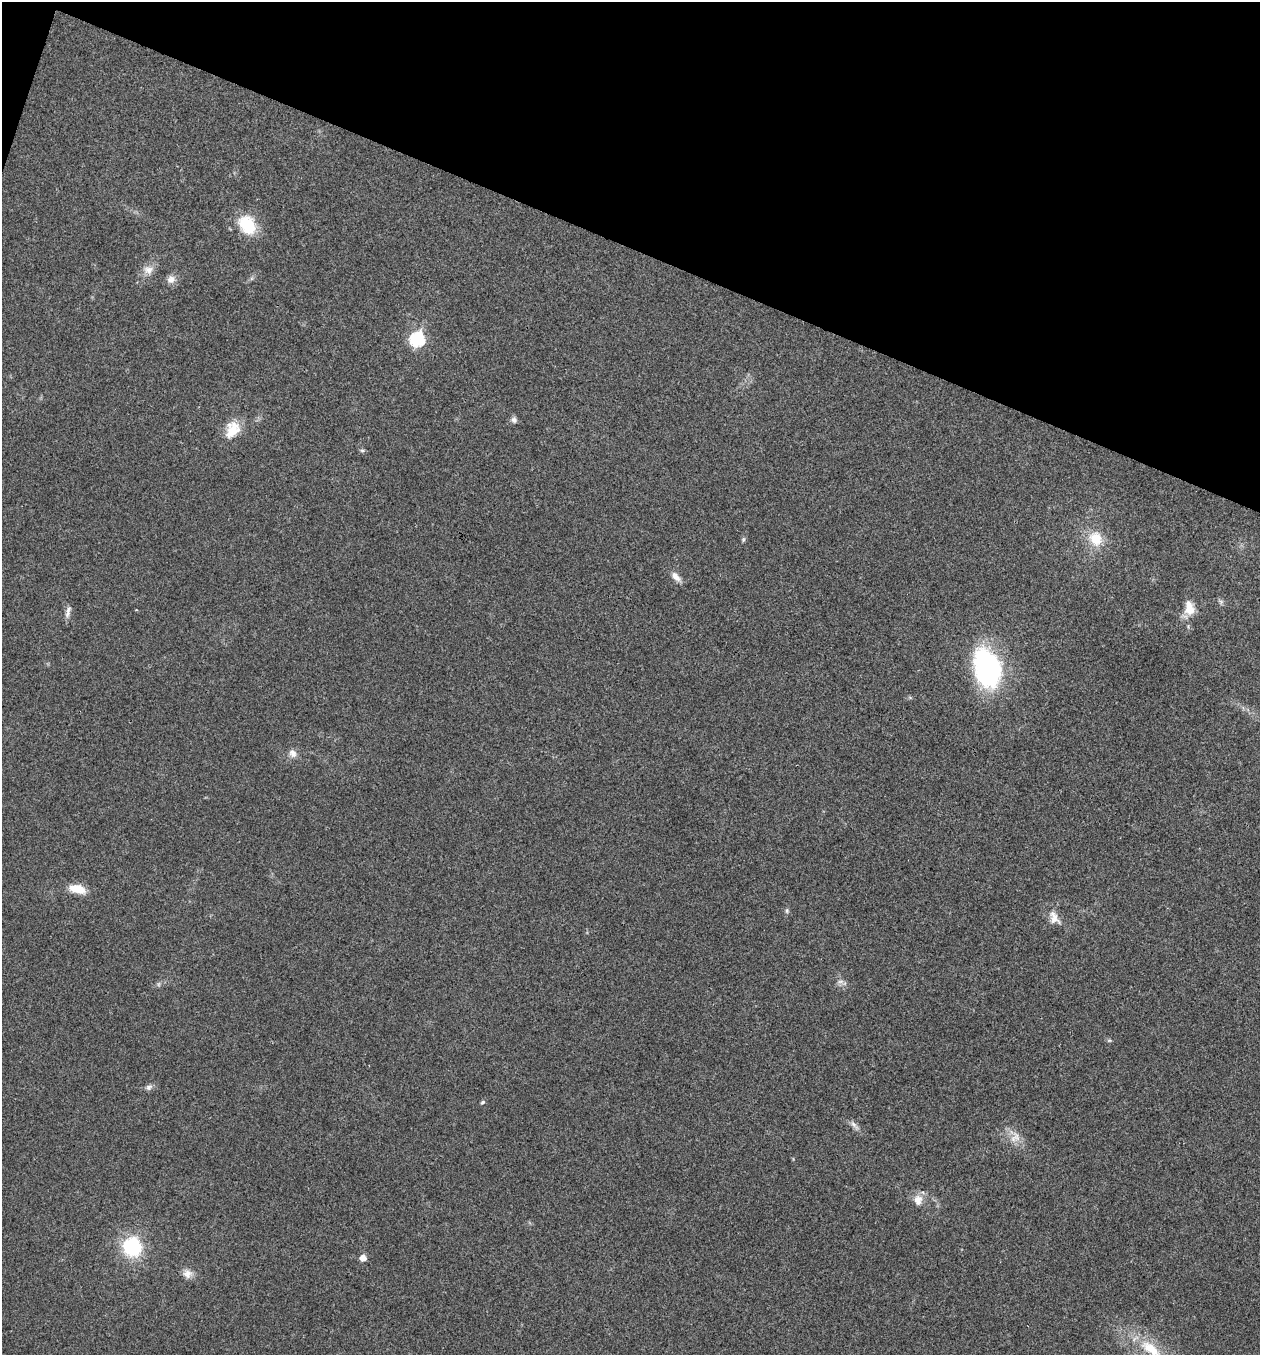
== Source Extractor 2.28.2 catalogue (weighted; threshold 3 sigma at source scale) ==
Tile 2 of 4 x 4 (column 2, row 1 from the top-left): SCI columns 1394-2651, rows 4064-5416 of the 5434 x 5419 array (HDU 1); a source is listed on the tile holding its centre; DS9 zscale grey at full resolution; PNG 1262 x 1357 px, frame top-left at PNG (2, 2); no overlay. Shown black and unused: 19% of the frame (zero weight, under 3 of 4 exposures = <1% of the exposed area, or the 3 px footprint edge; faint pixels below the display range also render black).
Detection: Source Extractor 2.28.2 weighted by HDU 2 'WHT'; one run over the whole footprint, this tile lists its part. Background 0.0237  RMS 0.0041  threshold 0.0183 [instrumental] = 3 sigma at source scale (4.5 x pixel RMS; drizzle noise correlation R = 1.50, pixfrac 1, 0.05/0.05 arcsec/px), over >= 5 px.
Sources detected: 30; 1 too faint to see at this stretch — not listed; the other 29 listed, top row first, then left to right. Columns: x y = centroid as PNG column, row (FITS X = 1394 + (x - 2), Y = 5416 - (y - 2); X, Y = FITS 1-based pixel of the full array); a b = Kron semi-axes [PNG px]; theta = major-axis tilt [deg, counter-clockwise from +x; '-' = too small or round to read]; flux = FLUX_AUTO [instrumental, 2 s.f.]
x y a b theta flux
247 225 24 17 -53 16
148 270 15 11 3 3.6
171 279 12 10 44 2.7
417 339 7 7 - 55
514 420 8 7 - 1.5
232 429 24 17 62 8.8
362 450 6 4 -1 0.67
743 539 7 4 71 0.66
1096 539 19 16 -64 10
676 577 14 7 -45 3.1
1221 602 6 6 - 0.94
1189 608 18 11 -80 6.4
68 609 12 7 74 1.9
987 667 40 25 -73 72
293 753 11 8 -52 2.5
77 889 22 11 -14 6.3
787 911 7 5 90 0.82
1054 918 21 12 -60 4.5
840 981 10 4 0 1.1
1109 1040 6 4 1 0.56
149 1087 9 7 27 1.4
482 1102 7 4 39 0.68
854 1125 18 5 -49 1.9
1015 1137 17 13 62 5
918 1200 14 11 86 4
132 1247 17 16 - 29
363 1258 6 5 - 3.8
187 1274 12 11 - 3
1151 1349 42 15 -41 17
Isophote crosses this tile's border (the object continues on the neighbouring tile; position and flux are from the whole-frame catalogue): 1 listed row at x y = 1151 1349